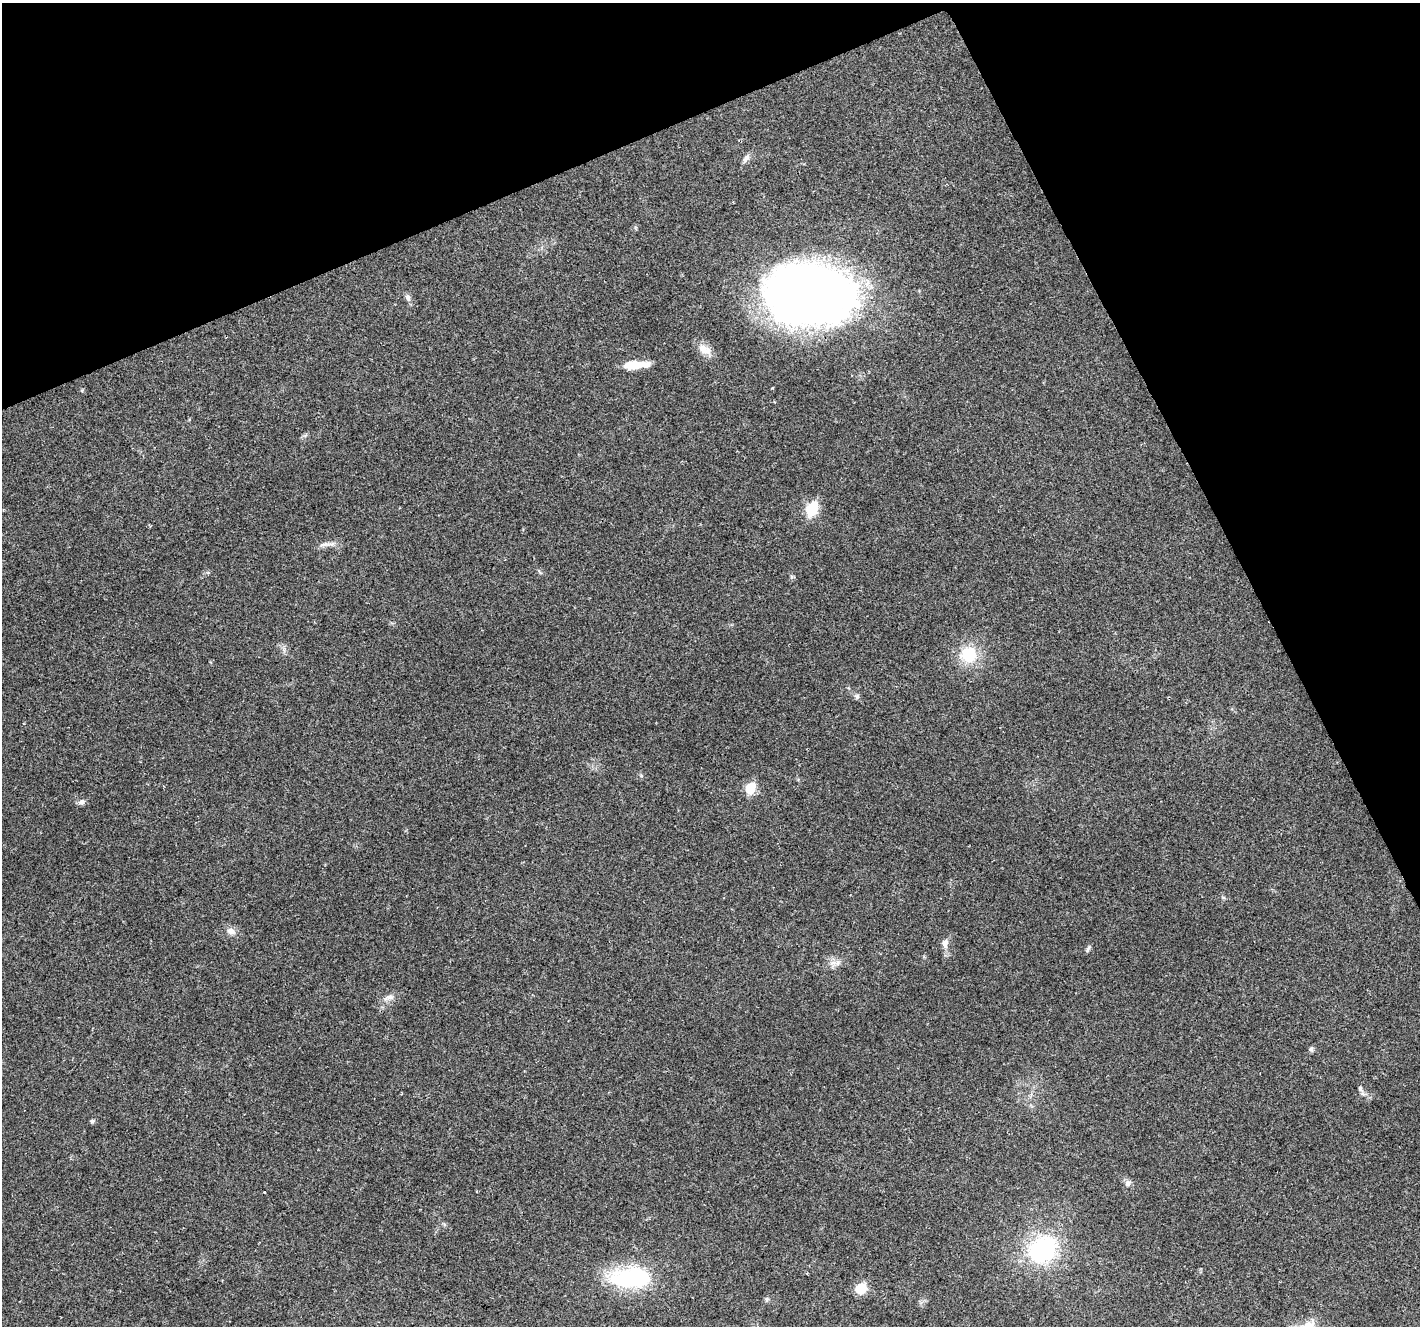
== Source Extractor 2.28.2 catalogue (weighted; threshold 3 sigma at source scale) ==
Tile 3 of 4 x 4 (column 3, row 1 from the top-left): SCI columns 2843-4260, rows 4070-5393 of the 5681 x 5542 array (HDU 1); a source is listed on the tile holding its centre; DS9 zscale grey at full resolution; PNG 1422 x 1328 px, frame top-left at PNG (2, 3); no overlay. Shown black and unused: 22% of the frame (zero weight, under 2 of 3 exposures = <1% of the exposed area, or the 3 px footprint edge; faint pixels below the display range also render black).
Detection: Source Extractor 2.28.2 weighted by HDU 2 'WHT'; one run over the whole footprint, this tile lists its part. Background 0.173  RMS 0.0078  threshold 0.0351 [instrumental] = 3 sigma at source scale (4.5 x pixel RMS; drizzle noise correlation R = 1.50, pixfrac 1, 0.0396/0.0396 arcsec/px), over >= 5 px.
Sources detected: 26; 1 inside a brighter listed object's ellipse — not listed separately; the other 25 listed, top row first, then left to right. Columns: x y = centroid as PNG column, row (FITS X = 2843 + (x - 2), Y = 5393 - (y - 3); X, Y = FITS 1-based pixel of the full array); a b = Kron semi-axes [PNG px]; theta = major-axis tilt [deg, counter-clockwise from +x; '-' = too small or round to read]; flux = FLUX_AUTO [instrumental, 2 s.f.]
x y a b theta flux
746 158 12 6 58 3.2
809 294 74 52 -3 700
408 298 10 6 -67 2.5
705 349 20 11 -30 8.1
633 365 21 8 6 17
811 510 7 6 - 76
325 544 19 5 4 4.1
968 654 19 18 - 26
857 696 7 6 - 2
750 788 7 6 - 43
82 802 8 7 - 2.5
231 931 10 8 -20 4.3
945 943 11 8 85 4.2
1088 949 10 4 72 1.6
833 963 9 4 8 2.8
389 997 12 6 9 3.5
1311 1049 6 6 - 1.5
1360 1088 7 5 -90 1.9
92 1121 6 5 - 1.5
1128 1183 8 8 - 2.7
264 1192 3 3 - 0.87
1042 1250 27 22 35 87
630 1278 42 19 3 81
861 1288 8 7 - 29
767 1299 6 5 - 1.4
Overlapping masked pixels (flux is a lower limit): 1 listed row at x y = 809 294